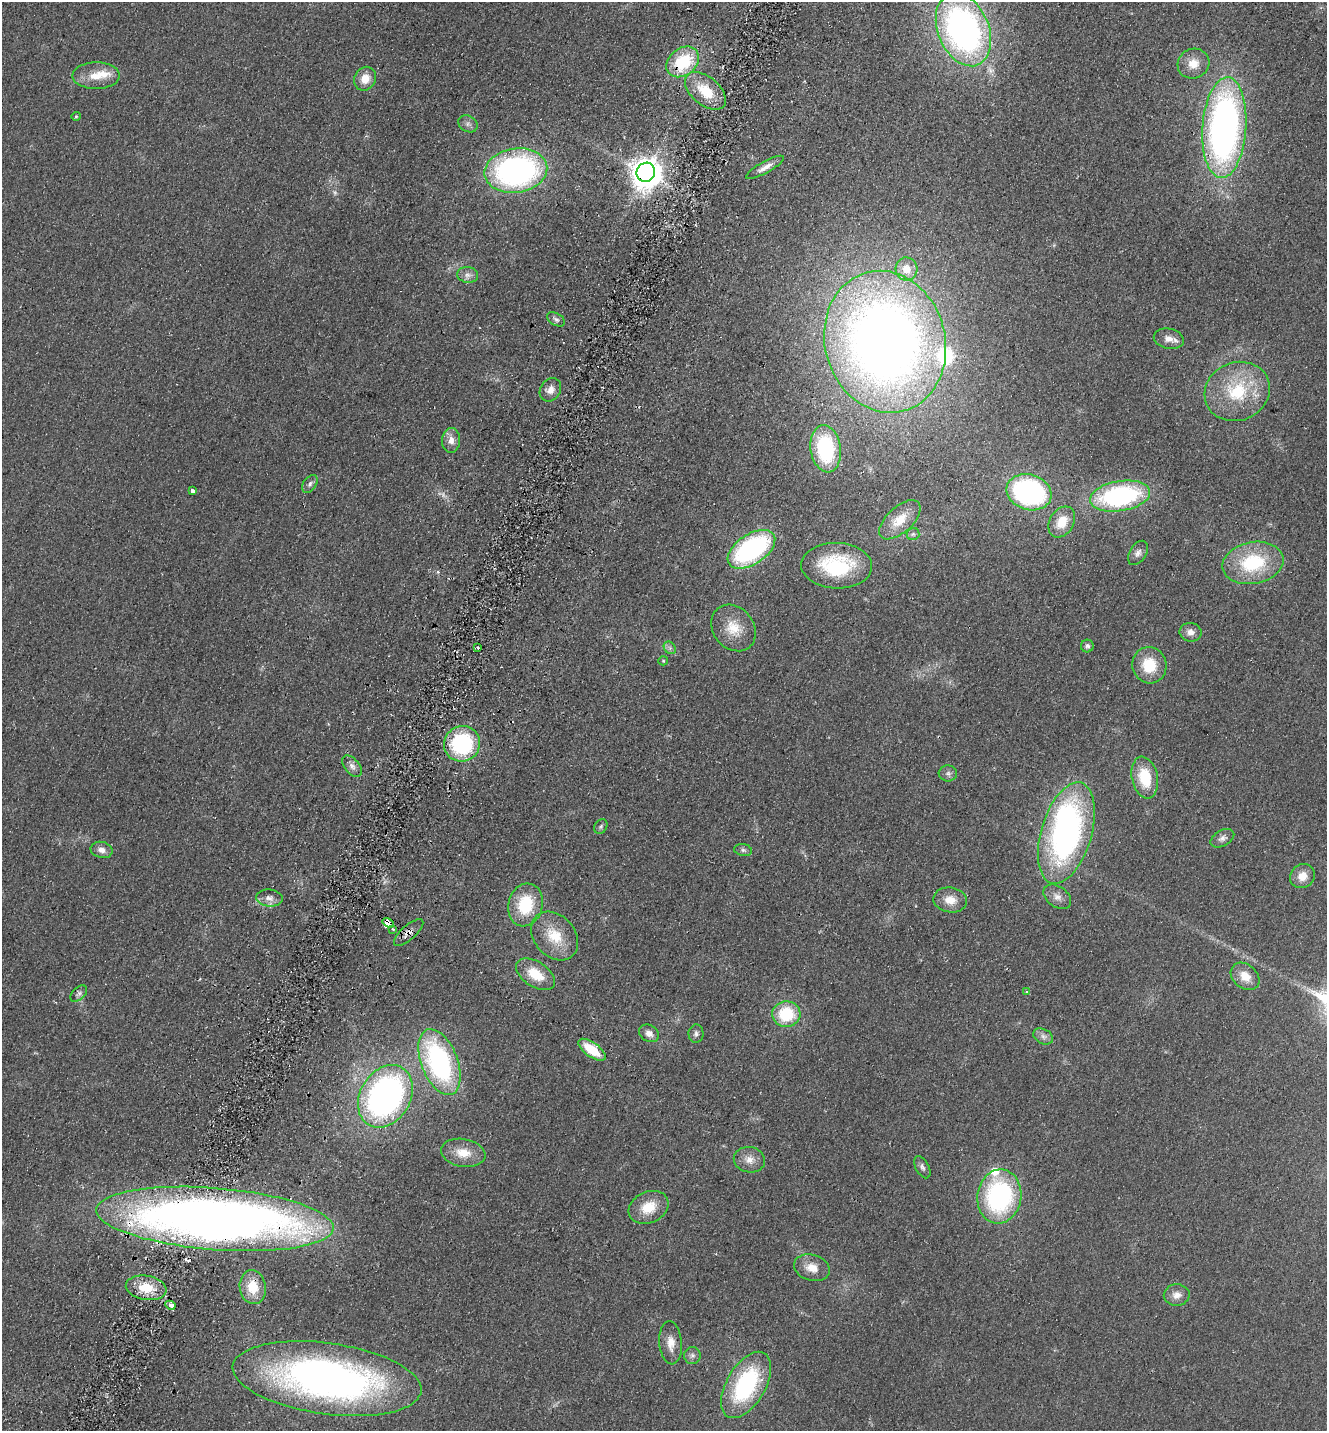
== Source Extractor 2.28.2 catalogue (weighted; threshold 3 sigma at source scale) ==
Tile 7 of 4 x 4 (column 3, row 2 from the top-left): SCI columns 2850-4174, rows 2890-4318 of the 5833 x 5778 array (HDU 1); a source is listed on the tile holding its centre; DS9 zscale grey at full resolution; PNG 1329 x 1433 px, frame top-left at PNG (2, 2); each listed source drawn as its Kron ellipse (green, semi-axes under 4 px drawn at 4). Shown black and unused: <1% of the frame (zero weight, under 2 of 3 exposures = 3% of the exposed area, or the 3 px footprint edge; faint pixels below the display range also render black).
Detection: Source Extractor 2.28.2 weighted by HDU 2 'WHT'; one run over the whole footprint, this tile lists its part. Background 0.0773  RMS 0.014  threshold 0.0611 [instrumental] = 3 sigma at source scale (4.5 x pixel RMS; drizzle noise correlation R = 1.50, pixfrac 1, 0.05/0.05 arcsec/px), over >= 5 px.
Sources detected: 93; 3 too faint to see at this stretch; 1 inside a brighter object's white glare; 3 cosmic-ray / hot-pixel residue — neither listed nor drawn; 3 inside a brighter listed object's ellipse — not listed separately; the other 83 listed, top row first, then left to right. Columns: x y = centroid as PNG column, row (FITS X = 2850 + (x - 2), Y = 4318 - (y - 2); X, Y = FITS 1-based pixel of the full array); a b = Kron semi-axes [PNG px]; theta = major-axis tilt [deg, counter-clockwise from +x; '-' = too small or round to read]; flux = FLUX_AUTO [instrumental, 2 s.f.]
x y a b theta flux
963 30 38 25 -67 540
683 62 18 13 38 74
1193 64 16 14 25 20
96 76 23 13 0 27
365 79 12 10 60 17
705 91 24 14 -40 41
76 116 5 4 - 1.6
468 124 10 8 -30 5.7
1224 128 50 22 86 670
765 167 21 5 29 10
516 171 31 22 9 400
646 172 10 9 - 2400
906 269 11 11 - 18
468 275 10 8 -7 6.5
556 319 10 6 -29 4.6
1169 339 15 10 -12 11
885 342 72 60 -75 1500
550 390 12 10 58 11
1237 391 33 29 23 89
451 440 12 9 87 11
826 449 24 15 -81 130
310 484 10 6 56 4.8
193 491 4 3 - 8.8
1029 492 23 17 -17 300
1120 496 30 15 9 230
900 520 25 13 42 31
1062 522 16 12 59 28
913 534 6 6 - 3
751 549 27 15 34 230
1138 553 13 8 58 6.8
1253 563 31 21 10 95
837 566 35 23 -2 100
733 628 25 20 -51 33
1191 632 11 9 -8 9.1
1087 646 6 6 - 3.7
477 647 3 3 - 5.2
670 648 7 5 -47 3.9
663 661 5 4 - 1.6
1149 665 18 17 - 42
462 744 18 17 - 140
352 766 12 7 -50 7.3
948 773 9 8 - 5
1145 777 21 13 -79 49
601 826 8 6 58 3.2
1066 833 52 25 74 420
1222 838 13 8 29 6.8
102 850 11 8 -13 8.6
743 850 9 6 -10 3.8
1302 876 13 11 33 16
1057 897 15 10 -37 10
269 898 13 8 -6 9.1
950 900 17 12 -8 19
526 905 21 17 76 64
388 923 6 4 -33 160
393 929 3 3 - 2.5
409 933 18 7 41 10
555 936 27 20 -48 44
536 974 22 12 -33 36
1245 976 16 12 -41 21
1027 992 4 3 - 1.7
79 994 10 6 45 4.3
786 1014 14 13 - 63
649 1033 10 8 -31 9.5
696 1034 9 7 87 4.6
1043 1036 10 7 -28 6.4
592 1050 16 7 -36 40
439 1062 34 18 -69 260
385 1096 33 25 59 480
463 1153 22 14 -10 27
749 1160 16 12 -10 14
922 1167 12 6 -61 4.8
999 1196 27 22 82 230
649 1207 21 15 24 32
215 1219 119 31 -5 1600
812 1268 18 13 -17 19
253 1287 17 13 -82 33
146 1288 20 12 -10 36
1177 1295 13 11 3 11
170 1305 5 3 - 30
671 1343 21 11 -85 18
692 1355 8 8 - 4.7
327 1379 95 35 -8 750
746 1385 36 19 60 160
Overlapping masked pixels (flux is a lower limit): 6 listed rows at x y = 683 62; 646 172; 388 923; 409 933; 215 1219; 253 1287